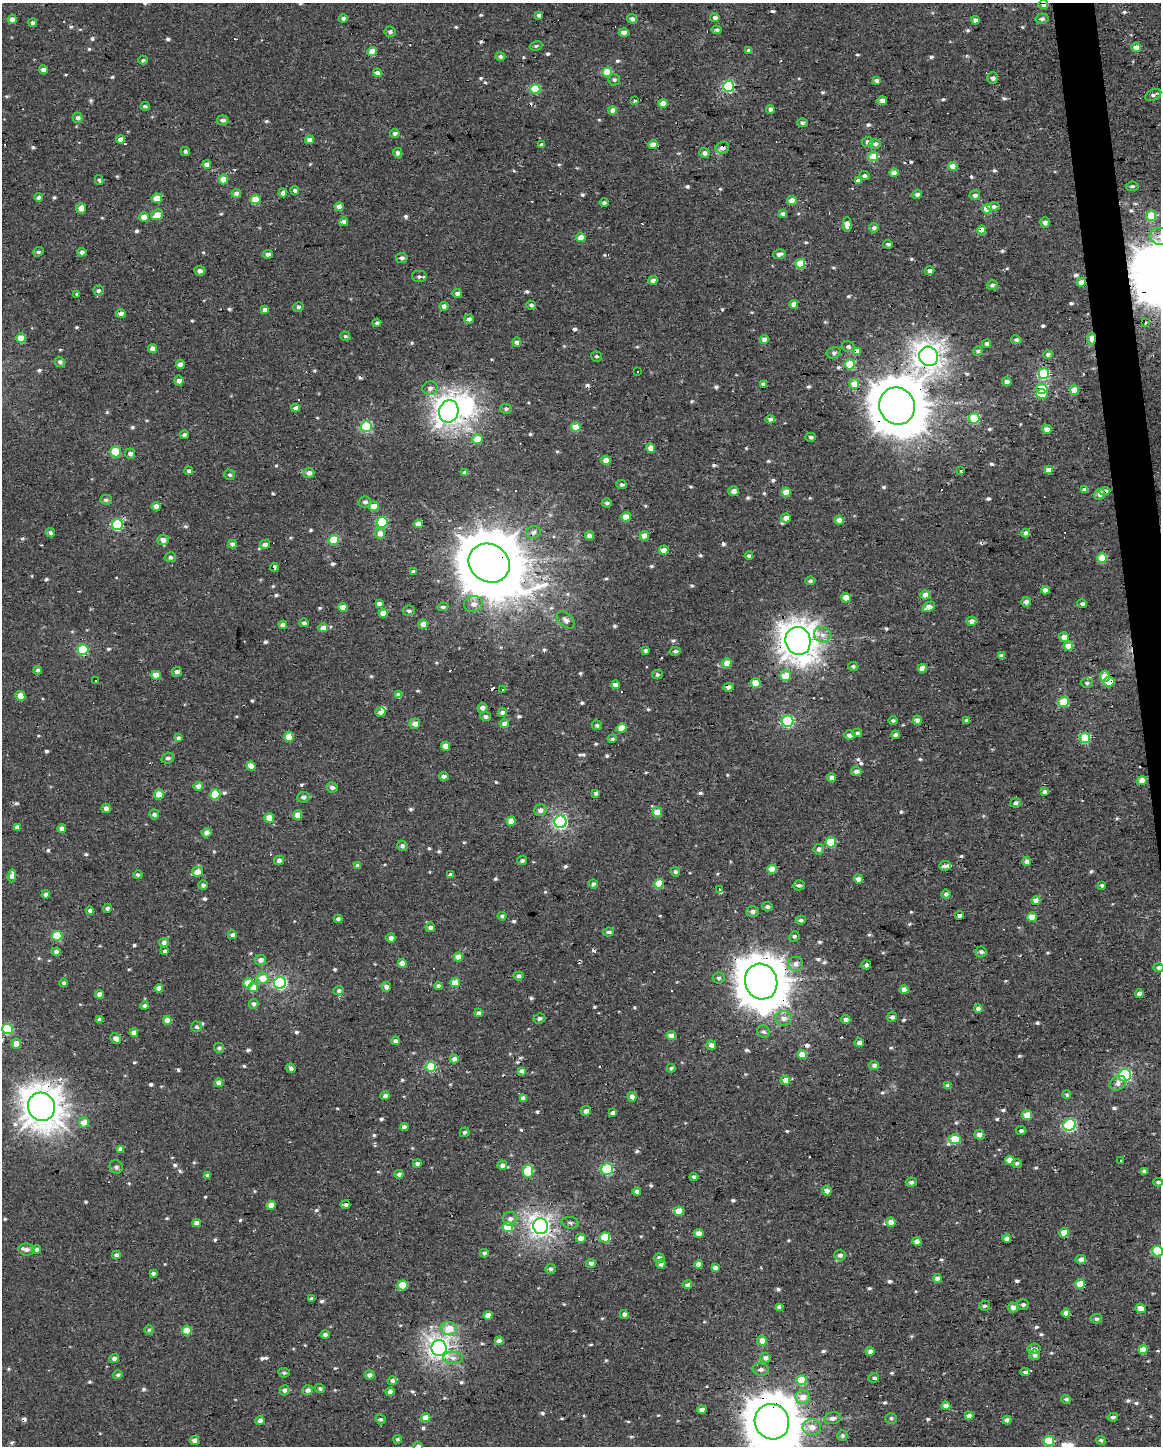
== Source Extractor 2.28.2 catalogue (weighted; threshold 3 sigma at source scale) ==
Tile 6 of 4 x 3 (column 2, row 2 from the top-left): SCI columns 1160-2318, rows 1453-2896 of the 4636 x 4388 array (HDU 1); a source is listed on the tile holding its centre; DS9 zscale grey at full resolution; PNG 1163 x 1448 px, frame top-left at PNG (2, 3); each listed source drawn as its Kron ellipse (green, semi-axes under 4 px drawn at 4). Shown black and unused: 2% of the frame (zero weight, under 2 of 3 exposures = <1% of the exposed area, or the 3 px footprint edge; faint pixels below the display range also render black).
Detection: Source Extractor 2.28.2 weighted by HDU 2 'WHT'; one run over the whole footprint, this tile lists its part. Background -0.00111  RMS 0.003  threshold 0.0136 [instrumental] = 3 sigma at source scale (4.5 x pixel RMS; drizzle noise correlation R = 1.50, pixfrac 1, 0.0396/0.0396 arcsec/px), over >= 5 px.
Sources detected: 779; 1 inside a brighter object's white glare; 24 cosmic-ray / hot-pixel residue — neither listed nor drawn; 6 inside a brighter listed object's ellipse — not listed separately; of the other 748, all 500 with FLUX_AUTO >= 0.628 (the completeness limit of this list) listed and drawn (248 fainter detections not listed), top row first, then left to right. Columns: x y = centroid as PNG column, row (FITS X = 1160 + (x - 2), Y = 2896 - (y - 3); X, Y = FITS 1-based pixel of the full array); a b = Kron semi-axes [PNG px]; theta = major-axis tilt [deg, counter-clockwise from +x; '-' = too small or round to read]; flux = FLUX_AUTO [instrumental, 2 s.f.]
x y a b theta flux
1043 5 4 4 - 0.83
539 15 4 4 - 1
715 18 5 4 - 1.2
12 19 4 4 - 2.1
343 19 4 4 - 0.91
632 19 5 4 - 1.5
1042 19 6 5 - 0.77
975 20 4 4 - 1.5
33 23 4 4 - 0.94
716 30 5 4 - 0.92
390 32 5 5 - 0.91
624 32 5 4 - 2.2
536 46 6 4 9 0.67
1136 47 5 4 - 2.5
749 50 4 3 - 1
372 51 4 4 - 4.4
500 56 5 4 - 0.87
143 60 5 3 - 0.82
43 70 4 4 - 1.5
607 72 5 4 - 6.6
377 73 4 4 - 1.8
993 78 6 5 - 0.97
614 80 6 5 - 0.7
877 80 4 3 - 1.3
729 86 5 5 - 28
535 89 5 5 - 13
1153 95 8 5 25 0.99
634 100 3 3 - 1.3
882 101 5 4 - 1.8
663 103 5 4 - 3.6
145 106 4 4 - 0.66
770 109 4 4 - 1.2
613 111 4 4 - 3.6
78 118 5 5 - 1.2
223 120 5 5 - 1.5
802 123 5 4 - 0.72
395 133 5 4 - 1.2
120 139 4 4 - 2.6
309 140 4 4 - 1.5
868 142 5 5 - 1.3
875 144 5 5 - 1.1
541 145 4 4 - 1
653 145 4 4 - 3.2
722 148 7 5 25 1.5
185 151 5 4 - 0.67
398 153 5 4 - 1.2
704 153 5 5 - 1.4
873 157 5 4 - 10
207 165 4 4 - 2.1
953 166 4 4 - 4.5
894 173 4 4 - 2.3
864 176 5 4 - 0.79
223 179 5 4 - 3.6
99 180 5 3 - 0.67
858 180 4 4 - 1.4
1132 186 6 4 7 0.64
295 191 4 4 - 0.89
236 193 4 4 - 1.5
283 193 4 4 - 1.6
917 194 5 4 - 0.97
975 195 5 5 - 1.2
38 197 4 3 - 0.87
157 198 5 4 - 3.9
255 199 5 4 - 6.9
792 201 4 4 - 4.1
604 202 5 4 - 0.73
993 206 6 4 2 0.75
339 207 4 4 - 2
81 208 5 5 - 2.6
987 209 5 4 - 10
783 214 4 4 - 1.5
157 215 6 5 - 4.2
1151 216 5 5 - 8
144 217 5 4 - 3.4
344 222 4 4 - 1.1
1045 222 5 4 - 1.5
847 225 7 4 -89 2.2
874 228 5 4 - 1.3
982 230 4 4 - 3.9
1160 236 11 8 -9 2.3
581 237 4 4 - 3.7
888 244 5 4 - 0.76
38 252 5 4 - 0.65
82 252 5 4 - 0.88
268 254 5 4 - 1.5
779 254 6 4 14 1.2
402 258 5 5 - 1
800 264 5 4 - 7.9
200 271 5 4 - 1.4
930 271 5 4 - 1.2
419 277 8 6 0 0.84
653 280 4 4 - 1.6
1081 282 4 4 - 2.4
992 285 5 5 - 0.85
98 291 5 5 - 0.87
77 294 3 3 - 1.7
457 294 5 4 - 1.3
794 304 4 4 - 2.7
531 305 5 4 - 0.71
444 306 4 4 - 2.1
298 307 5 5 - 0.71
265 310 4 4 - 2
121 314 5 4 - 1.3
469 319 5 4 - 1.3
1145 322 3 3 - 1
377 323 4 3 - 0.69
345 336 5 4 - 0.63
21 338 5 5 - 5.9
764 339 4 4 - 2.5
1092 339 6 3 -86 5.5
1016 340 5 4 - 0.75
517 342 4 4 - 1.5
986 344 4 4 - 1
848 347 6 5 - 0.9
152 349 4 4 - 2.5
857 351 4 4 - 2.7
978 351 5 4 - 0.82
834 353 7 5 13 0.79
1048 355 4 4 - 1.2
596 356 5 5 - 0.64
929 356 10 9 - 220
60 362 5 5 - 1.1
850 364 5 5 - 11
180 365 4 4 - 2.5
637 371 3 3 - 1
1044 374 5 5 - 24
179 381 5 4 - 1.7
1007 382 4 4 - 1.5
763 384 4 4 - 1.1
854 384 5 5 - 5.6
430 388 7 7 - 1.4
1042 389 5 5 - 12
1074 390 4 4 - 5.8
1042 394 5 5 - 3.6
897 406 19 17 -66 1300
295 408 4 4 - 1.7
506 409 6 5 - 0.72
449 411 11 9 74 210
974 418 5 5 - 15
770 419 4 4 - 1.1
366 426 5 5 - 27
576 427 5 4 - 8.6
1047 429 5 4 - 2.2
184 435 4 4 - 0.79
811 437 5 4 - 0.63
477 439 5 5 - 6
651 448 4 4 - 3.5
116 452 5 5 - 12
130 454 5 5 - 1.2
606 460 4 4 - 3.8
1048 470 4 4 - 3.2
189 471 4 3 - 0.65
961 471 3 3 - 0.74
465 472 4 3 - 1
309 473 5 5 - 1.5
230 475 5 5 - 0.64
622 484 5 4 - 0.79
1085 490 4 4 - 1.3
733 491 5 5 - 1.5
1105 491 5 4 - 1.8
786 492 4 4 - 5.6
1099 494 6 5 - 1.4
106 500 6 5 - 0.7
365 502 6 5 - 0.86
607 503 5 4 - 0.68
156 506 4 4 - 2
374 506 5 4 - 3.5
626 517 5 4 - 4.9
786 518 4 4 - 2.2
839 520 4 4 - 3.1
382 522 5 5 - 20
418 524 4 4 - 2.8
117 525 5 5 - 27
533 532 7 6 - 1.1
50 533 5 4 - 0.78
380 533 5 5 - 3.3
1026 533 4 4 - 1.8
589 536 4 4 - 1.8
644 536 5 4 - 3.3
163 540 6 5 - 1.9
334 540 5 5 - 12
232 544 4 4 - 1.5
265 544 5 4 - 1.5
664 550 5 4 - 2.6
749 556 4 4 - 0.82
170 557 6 5 - 0.71
1102 558 5 4 - 7.9
489 563 21 18 -33 2500
274 567 4 3 - 1.8
413 572 4 3 - 0.86
810 581 5 4 - 0.7
1045 590 4 4 - 2
925 595 5 4 - 2.6
846 598 5 4 - 3.8
1026 602 5 4 - 1.3
379 603 4 4 - 1.2
473 604 9 8 - 1.9
1082 604 5 4 - 0.74
343 607 4 4 - 4.6
443 607 5 4 - 0.7
929 607 7 4 28 2.2
409 611 6 5 - 0.72
383 613 4 4 - 3.7
566 620 10 6 -40 1.5
971 621 5 4 - 2
304 623 5 4 - 0.76
423 624 5 4 - 2.8
283 625 4 4 - 2.2
323 628 4 4 - 3.1
822 635 8 7 - 1.7
1064 637 5 5 - 2.9
798 641 14 12 -73 420
1069 646 4 4 - 5.8
83 650 5 5 - 18
645 651 4 3 - 0.83
675 651 5 4 - 0.82
1002 656 4 4 - 1.8
727 663 5 4 - 4.4
853 666 5 4 - 0.7
922 668 4 4 - 3
38 670 4 4 - 1.2
177 672 5 5 - 1.2
657 674 5 4 - 0.85
156 675 5 4 - 3.5
786 676 5 5 - 5.8
1105 676 6 5 - 5.2
95 680 3 3 - 0.91
1109 682 5 5 - 7.5
756 683 5 5 - 5.9
1087 683 6 5 - 0.66
615 685 4 4 - 1.5
728 687 5 4 - 2.1
502 689 3 3 - 20
399 695 4 4 - 2.6
20 696 5 4 - 4.1
1064 702 5 5 - 12
482 708 5 5 - 1.7
381 712 5 5 - 1.3
502 712 5 4 - 1.4
486 716 5 5 - 0.92
917 720 5 4 - 1.7
787 721 6 5 - 35
893 721 5 4 - 0.69
967 721 4 4 - 1.2
415 724 5 5 - 2.3
504 724 5 4 - 1.8
597 725 5 5 - 0.95
622 728 5 4 - 4.7
857 733 5 4 - 0.74
850 735 5 5 - 1.4
895 735 4 4 - 0.99
289 737 5 4 - 6.4
178 738 4 4 - 0.89
1085 738 5 5 - 14
612 739 4 4 - 0.67
445 746 4 4 - 4
168 758 6 5 - 0.91
251 766 5 4 - 4.7
856 771 5 4 - 1.3
444 776 5 4 - 1.4
831 778 4 4 - 2.1
1142 780 4 4 - 5.6
198 786 5 4 - 2
332 787 6 5 - 1.2
1045 792 4 3 - 1.6
596 793 4 3 - 1.1
159 794 5 4 - 5.9
215 794 5 5 - 10
303 797 6 5 - 1.1
1016 803 5 4 - 0.98
106 808 5 4 - 1.4
540 810 6 6 - 1.4
657 812 5 5 - 4.4
154 814 5 5 - 1.2
297 815 5 4 - 3.1
269 818 5 5 - 3.9
511 821 5 4 - 4.5
560 822 6 6 - 59
17 827 4 4 - 1.2
62 829 4 4 - 2.7
207 833 5 4 - 2.2
831 842 5 5 - 13
402 846 5 5 - 0.99
819 849 5 5 - 1.2
279 860 5 4 - 1.1
522 861 5 4 - 0.74
1027 862 4 4 - 1.9
358 865 4 4 - 0.88
945 866 6 5 - 1.3
772 869 5 4 - 5.6
197 872 5 5 - 2.9
675 872 5 4 - 0.71
138 875 5 4 - 0.81
450 875 4 4 - 1
12 876 6 4 85 1.9
858 879 5 4 - 1.9
593 884 4 4 - 0.94
659 884 5 4 - 9.5
203 885 4 4 - 0.94
799 885 6 5 - 0.83
1102 886 4 4 - 0.69
719 889 3 3 - 7
46 894 4 4 - 1.3
946 894 4 4 - 1.3
1036 901 4 4 - 3.8
767 907 5 4 - 0.86
107 908 4 4 - 1
90 911 4 4 - 1.1
753 911 6 5 - 1.1
960 915 4 3 - 1.1
502 916 4 3 - 0.8
1032 917 5 4 - 4.7
338 919 4 4 - 0.76
801 920 5 4 - 0.68
430 927 5 4 - 1.2
609 932 5 4 - 0.99
232 935 4 4 - 1.1
57 936 5 5 - 14
794 937 5 5 - 0.65
391 938 4 4 - 1.4
164 943 5 5 - 1.1
165 951 4 4 - 0.82
56 952 4 4 - 1.2
981 952 5 5 - 0.94
458 957 4 4 - 3.8
260 960 6 5 - 1.6
402 963 4 4 - 3.7
795 964 7 7 - 1.8
866 965 5 5 - 0.72
1158 968 5 4 - 1.1
519 976 5 4 - 0.89
262 978 6 5 - 4.7
719 978 6 5 - 0.7
761 982 18 16 -72 970
64 983 4 4 - 0.79
248 983 5 5 - 4.9
280 983 6 6 - 49
455 983 5 4 - 6.2
438 986 4 4 - 1.5
253 987 5 4 - 5.7
386 987 5 4 - 1.4
159 988 4 4 - 2.5
904 990 4 4 - 3.5
339 991 5 4 - 0.88
1139 994 4 4 - 1.8
99 995 4 4 - 2.7
254 1004 5 5 - 1.2
145 1006 4 4 - 0.86
978 1009 4 4 - 2
478 1013 4 4 - 1.5
892 1017 5 5 - 1.1
539 1018 6 5 - 0.79
783 1018 8 7 - 2
846 1019 4 4 - 1.3
99 1020 4 4 - 1.6
167 1020 4 4 - 3
196 1027 5 5 - 0.67
7 1029 5 5 - 19
764 1032 6 6 - 0.75
134 1033 4 4 - 2.5
671 1036 5 4 - 2.6
116 1038 6 5 - 1.6
395 1041 4 4 - 1.2
859 1043 5 4 - 1.7
16 1044 5 4 - 3.5
711 1045 5 5 - 2.1
219 1048 5 5 - 0.82
802 1055 4 4 - 4.6
454 1059 4 4 - 1.6
874 1065 5 4 - 1.5
431 1067 5 5 - 17
291 1068 5 4 - 0.91
671 1068 4 3 - 0.74
522 1071 4 4 - 1.3
1125 1075 6 6 - 35
785 1080 5 4 - 3.2
219 1083 4 4 - 2.3
1118 1083 9 7 33 1.4
947 1086 4 4 - 1.4
1067 1095 4 4 - 0.65
385 1096 5 4 - 1.4
632 1097 5 4 - 2
523 1098 4 4 - 1.9
41 1107 14 13 - 550
586 1111 5 5 - 1.4
613 1113 4 3 - 1.1
1027 1115 5 5 - 5.9
84 1122 5 5 - 3.5
1070 1125 6 5 - 40
404 1127 4 4 - 1.6
1021 1131 5 4 - 0.8
465 1132 5 4 - 0.63
979 1135 5 5 - 2
955 1139 6 5 - 10
120 1149 4 4 - 2
1121 1160 3 3 - 2.4
1010 1161 4 4 - 4.4
417 1163 4 4 - 1
1017 1163 5 4 - 0.81
502 1165 5 5 - 1.5
116 1167 7 6 - 0.94
607 1169 6 6 - 20
528 1171 6 5 - 14
1144 1171 4 4 - 1
399 1174 4 4 - 1.4
207 1175 4 4 - 0.91
694 1177 4 4 - 0.81
911 1182 5 4 - 0.81
1158 1182 5 4 - 0.83
637 1191 4 4 - 1.3
827 1191 5 4 - 1.8
271 1205 4 4 - 3.3
346 1205 5 4 - 0.93
679 1211 5 5 - 6
510 1219 7 7 - 1.3
891 1222 5 4 - 3
197 1223 4 4 - 2.3
570 1223 8 5 -8 0.87
541 1226 8 7 - 150
508 1227 5 5 - 11
699 1233 5 4 - 1.9
1064 1233 5 4 - 6.3
605 1237 5 5 - 12
581 1238 5 4 - 2.5
1007 1239 4 4 - 2
917 1242 4 4 - 2.9
37 1249 4 4 - 1.3
27 1250 8 6 -9 1.5
1157 1251 5 5 - 19
484 1253 4 4 - 0.94
116 1255 4 4 - 1.2
840 1255 5 5 - 1.1
659 1258 5 4 - 1.7
1081 1260 5 4 - 1.8
591 1263 5 4 - 1.3
661 1264 4 4 - 1.4
699 1264 4 4 - 2.4
715 1268 4 4 - 1.5
550 1269 5 5 - 0.78
153 1273 4 3 - 0.81
937 1278 4 4 - 2.2
1080 1284 5 4 - 6.2
403 1285 5 5 - 7.6
687 1285 5 4 - 1.5
311 1298 3 3 - 0.63
1023 1305 6 5 - 0.68
984 1306 5 5 - 0.69
779 1307 4 4 - 1.7
1013 1307 5 4 - 2.4
1141 1309 5 4 - 4.1
1066 1313 4 4 - 2.7
624 1314 4 4 - 1.1
488 1315 4 4 - 3.5
1096 1319 6 5 - 0.71
449 1329 8 6 -5 4.7
149 1330 5 4 - 0.75
187 1330 5 5 - 6.2
325 1334 5 4 - 0.92
499 1341 4 4 - 2
762 1341 5 4 - 2.8
439 1348 8 7 - 160
1034 1349 7 5 10 1.4
1143 1350 5 4 - 8
870 1351 4 4 - 1.4
1035 1355 5 5 - 1.3
114 1358 5 4 - 1.5
453 1358 9 6 -2 1.5
766 1358 5 5 - 1.5
761 1369 8 6 -3 1.1
1025 1372 4 3 - 1.1
284 1373 6 4 -9 0.65
118 1375 5 4 - 0.78
370 1375 5 4 - 1.4
874 1378 5 4 - 0.67
802 1380 5 5 - 11
392 1381 5 4 - 1.1
320 1388 5 4 - 0.71
284 1390 5 4 - 1.3
308 1390 5 5 - 1.4
390 1392 4 4 - 1.1
803 1397 7 7 - 3.3
1066 1399 5 4 - 0.68
946 1406 4 4 - 3
702 1410 5 4 - 1.6
969 1416 4 4 - 2.1
1113 1417 5 4 - 0.86
426 1418 5 4 - 4.6
833 1418 8 6 11 1.6
891 1418 6 5 - 0.73
381 1419 5 4 - 0.7
1007 1420 4 4 - 1.5
260 1421 4 4 - 1.6
772 1422 18 17 - 1200
812 1427 9 8 - 2.9
842 1436 5 5 - 0.76
397 1439 4 4 - 0.73
195 1440 4 4 - 2.2
1101 1440 5 4 - 0.75
1049 1441 5 5 - 14
418 1446 4 4 - 1.4
Overlapping masked pixels (flux is a lower limit): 25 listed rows (the first 20) at x y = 722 148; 982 230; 1081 282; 121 314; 1092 339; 857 351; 929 356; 1042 389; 897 406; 116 452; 1105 491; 489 563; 274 567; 798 641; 727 663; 1109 682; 728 687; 761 982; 41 1107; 541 1226
Isophote crosses this tile's border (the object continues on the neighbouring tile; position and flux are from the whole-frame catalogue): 5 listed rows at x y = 1160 236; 1158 968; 1157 1251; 772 1422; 418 1446